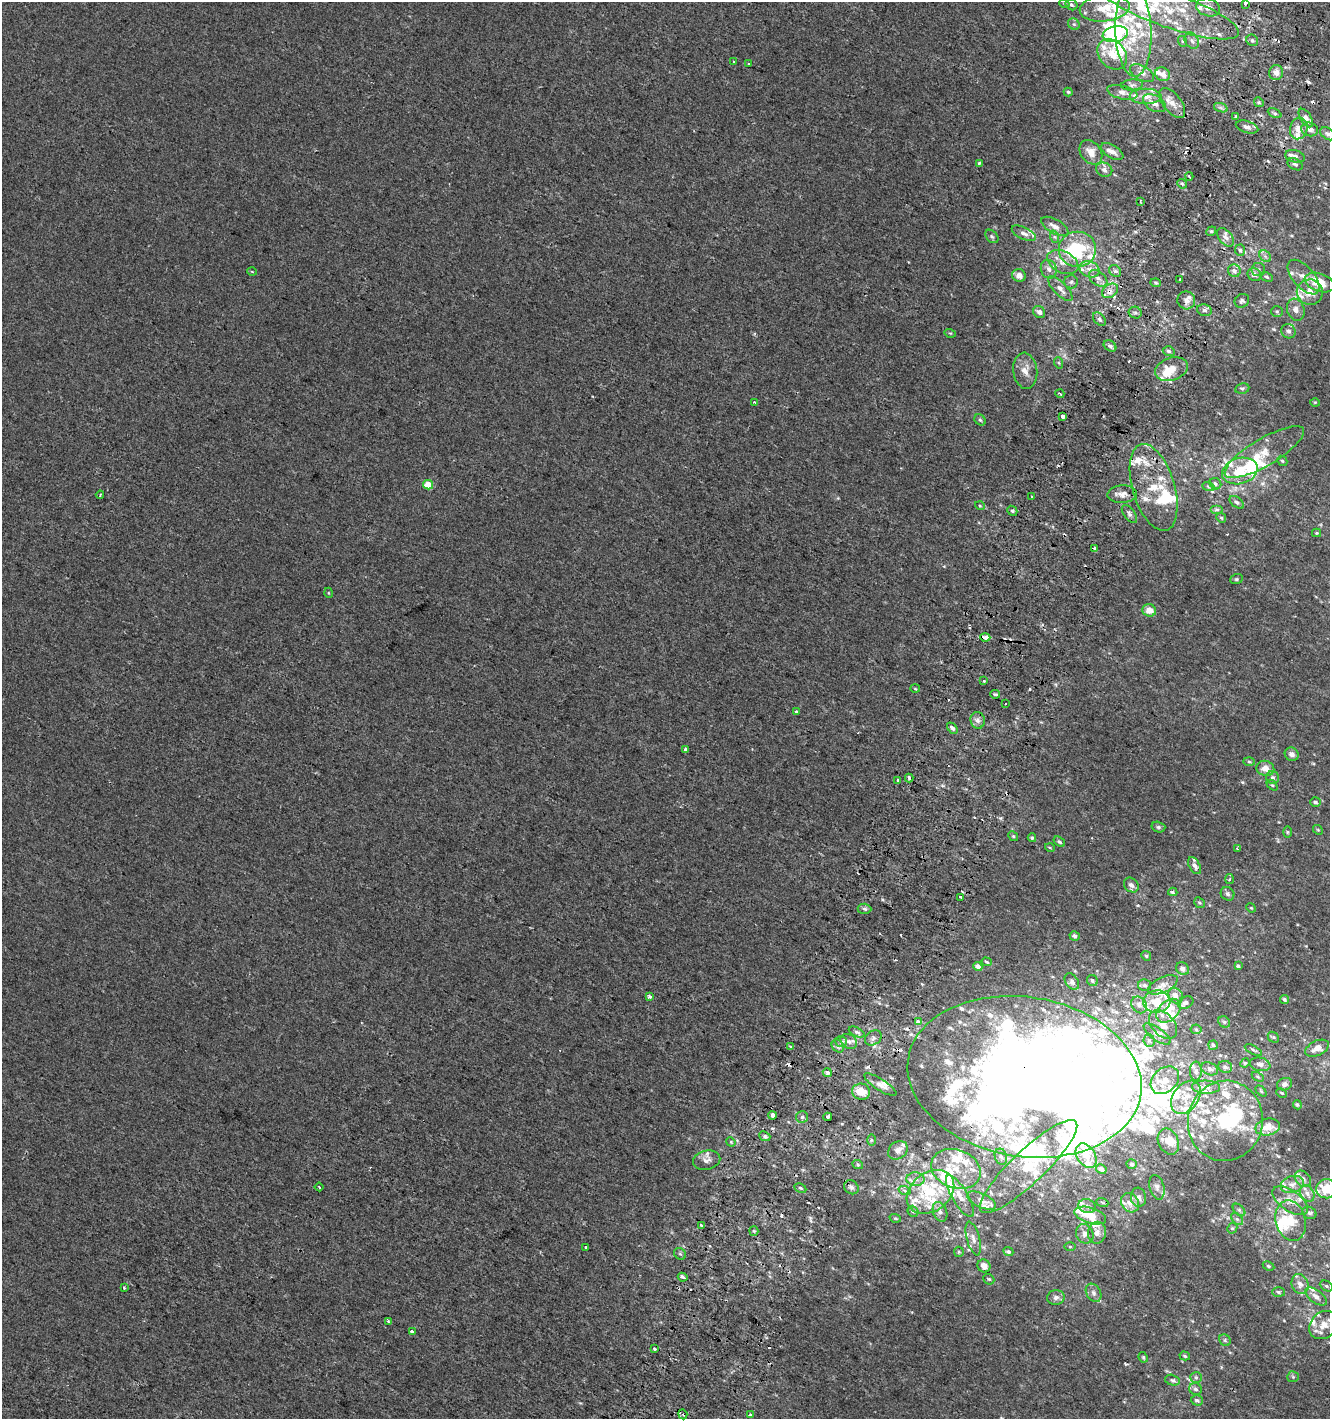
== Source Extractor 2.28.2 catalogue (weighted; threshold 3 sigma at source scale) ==
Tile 10 of 4 x 4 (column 2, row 3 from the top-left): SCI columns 1637-2964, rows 1437-2853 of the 5865 x 5714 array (HDU 1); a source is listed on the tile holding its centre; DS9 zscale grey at full resolution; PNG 1332 x 1421 px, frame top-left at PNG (2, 2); each listed source drawn as its Kron ellipse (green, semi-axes under 4 px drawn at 4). Shown black and unused: <1% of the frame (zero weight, under 2 of 3 exposures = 2% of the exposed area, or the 3 px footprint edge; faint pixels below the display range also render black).
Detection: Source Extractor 2.28.2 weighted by HDU 2 'WHT'; one run over the whole footprint, this tile lists its part. Background 3.61e-04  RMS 0.0028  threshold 0.0125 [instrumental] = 3 sigma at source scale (4.5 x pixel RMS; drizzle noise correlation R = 1.50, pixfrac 1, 0.0396/0.0396 arcsec/px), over >= 5 px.
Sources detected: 428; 17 inside a brighter object's white glare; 26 cosmic-ray / hot-pixel residue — neither listed nor drawn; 109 inside a brighter listed object's ellipse — not listed separately; the other 276 listed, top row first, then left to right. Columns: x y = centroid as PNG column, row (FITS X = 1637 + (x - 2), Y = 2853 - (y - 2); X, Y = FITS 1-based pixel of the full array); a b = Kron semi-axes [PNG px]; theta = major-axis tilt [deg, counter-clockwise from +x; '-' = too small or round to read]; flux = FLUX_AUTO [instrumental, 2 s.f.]
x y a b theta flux
1064 3 5 3 - 0.32
1246 3 4 3 - 2.9
1071 5 6 5 - 0.53
1208 7 12 8 -16 2
1105 8 25 13 7 6
1168 10 74 17 -19 19
1074 24 6 5 - 0.49
1133 31 45 18 -88 15
1115 34 13 8 11 17
1252 40 6 5 - 0.53
1182 41 5 3 - 0.31
1192 41 8 6 -56 0.95
1112 54 17 13 -49 4.8
734 62 3 2 - 0.32
748 63 3 3 - 0.3
1142 73 13 7 -30 1.6
1276 73 7 7 - 1.7
1163 74 8 6 -27 1.8
1132 85 11 5 4 0.85
1068 92 4 4 - 0.38
1122 92 15 6 -14 1.6
1146 96 16 7 0 2.5
1259 102 5 4 - 0.39
1154 103 12 7 -31 2
1172 103 18 9 -51 2.7
1221 108 7 4 -19 0.61
1275 113 7 4 -26 0.43
1236 116 3 3 - 0.63
1306 118 10 5 -57 2
1247 127 11 5 -18 1.1
1299 129 11 8 75 2.4
1310 129 8 6 -14 1.4
1327 134 8 5 -39 0.62
1112 151 12 6 -31 1.8
1091 152 13 10 -52 2.8
1295 156 10 6 -14 1.2
979 163 3 3 - 0.45
1295 164 8 5 -28 0.59
1104 170 8 7 - 1.1
1189 177 4 3 - 0.33
1182 184 5 4 - 0.44
1140 201 4 2 - 0.41
1055 226 15 7 -30 1.9
1211 231 5 4 - 0.42
1024 233 13 6 -26 1.4
992 236 8 5 -47 0.58
1055 237 6 4 -70 0.41
1226 237 11 6 -51 1.3
1077 249 18 17 - 14
1240 250 6 5 - 0.59
1265 256 6 5 - 0.61
1063 262 16 10 -27 3.1
1049 269 9 7 -71 1.3
1090 269 10 7 -22 1.8
1258 270 7 6 - 0.76
252 271 5 3 - 0.27
1115 271 6 5 - 0.65
1234 271 6 6 - 0.91
1019 275 7 6 - 1.8
1254 275 7 6 - 1.2
1267 277 6 4 -28 0.47
1304 277 21 10 -49 3.3
1098 278 10 6 -37 1.3
1180 280 3 3 - 0.96
1071 282 7 6 - 0.69
1319 282 15 9 -20 6.4
1156 283 5 3 - 0.38
1060 289 16 6 -46 2
1110 291 9 6 36 1.9
1310 292 13 12 - 3.4
1186 300 9 8 - 1.6
1242 301 7 6 - 0.73
1204 310 7 5 -14 0.8
1296 310 11 8 -72 1.6
1277 311 6 5 - 0.49
1039 312 6 5 - 1.2
1135 313 6 5 - 0.58
1099 319 8 5 -50 0.72
1288 331 7 7 - 0.93
950 333 6 3 -17 0.28
1110 346 7 5 -35 0.78
1169 351 6 5 - 0.58
1059 363 6 3 -70 0.33
1171 369 17 11 18 5
1025 371 18 12 -83 2.8
1242 388 7 5 10 0.52
1060 394 4 2 - 0.3
755 402 3 2 - 0.36
1315 402 5 3 - 0.25
1063 416 4 3 - 6.6
980 420 6 5 - 0.48
1264 452 45 13 31 6.9
1282 461 5 4 - 0.43
1240 471 18 13 17 8.2
1215 484 6 5 - 0.69
428 485 5 4 - 5.5
1208 486 6 4 -20 0.35
1154 487 45 21 -73 12
1122 494 14 9 3 1.9
100 495 4 3 - 0.38
1031 497 3 2 - 0.41
1237 502 8 5 -36 0.69
980 506 5 3 - 0.25
1217 509 6 4 0 0.49
1012 511 5 4 - 0.52
1129 514 10 5 -53 0.95
1221 518 5 4 - 0.37
1317 533 4 4 - 0.31
1095 548 3 3 - 2.5
1236 579 6 5 - 0.47
329 593 5 3 - 0.21
1149 610 7 6 - 2.6
985 637 5 3 - 4.4
983 681 3 3 - 1.1
915 689 5 3 - 0.27
995 694 5 3 - 0.47
1005 704 3 2 - 0.53
796 711 3 3 - 0.31
978 720 8 7 - 1.4
952 728 6 4 -46 0.88
685 749 4 3 - 2
1292 754 7 6 - 1.3
1249 762 6 4 -2 0.38
1265 768 9 7 -14 2.3
1272 777 6 6 - 0.69
909 778 4 3 - 1.2
898 780 3 3 - 0.35
1272 785 6 4 -44 0.37
1316 802 5 4 - 0.58
1158 827 7 5 -15 0.53
1318 830 5 4 - 0.33
1287 832 6 4 -89 0.33
1013 836 5 4 - 0.35
1032 838 4 3 - 0.44
1059 842 6 4 -37 0.49
1050 848 5 3 - 0.24
1238 849 3 3 - 0.54
1195 866 9 5 -59 1.1
1229 879 5 3 - 0.33
1131 885 8 6 -45 1.1
1173 892 4 3 - 0.74
1227 894 7 6 - 0.74
961 897 4 3 - 1.7
1199 903 6 5 - 0.42
1251 908 5 4 - 0.27
864 909 7 5 -3 0.64
1075 936 5 5 - 0.91
1146 956 5 4 - 0.37
987 962 5 3 - 0.36
1238 966 4 3 - 0.5
978 967 4 4 - 1.7
1183 969 7 6 - 1.4
1072 981 9 6 -56 0.86
1092 981 6 5 - 0.55
1145 985 6 5 - 0.64
1163 985 16 7 25 1.7
1175 996 8 7 - 1.6
649 997 3 3 - 4.2
1284 999 4 3 - 0.51
1157 1002 13 11 5 4.9
1185 1003 8 6 24 0.95
1139 1005 9 7 -54 1.2
1168 1011 14 9 43 3.8
918 1022 4 3 - 2.4
1224 1022 6 5 - 0.5
1163 1024 17 11 -47 2.8
1196 1029 5 5 - 0.39
857 1032 8 4 -25 0.68
1157 1034 16 6 -35 1.4
1273 1037 6 4 -42 0.43
873 1038 9 7 37 0.95
841 1041 6 5 - 1.1
849 1041 9 7 -34 1.3
1149 1041 6 5 - 0.64
1213 1045 5 4 - 0.45
790 1046 4 3 - 0.33
838 1046 7 5 -50 0.71
1317 1048 12 7 25 2.5
1253 1050 9 4 -28 0.61
1245 1063 5 4 - 0.32
1260 1064 10 6 -10 1.1
1225 1067 7 6 - 0.73
1210 1069 9 6 -23 0.8
1196 1071 9 6 89 0.86
827 1072 4 3 - 1.3
1024 1077 118 80 -9 660
1258 1077 6 4 -31 0.42
1165 1080 16 12 43 3.7
1285 1084 8 6 19 0.96
880 1085 19 5 -33 1.7
1206 1087 14 6 -2 1.6
1261 1091 6 4 -46 0.4
861 1092 9 8 - 4
1282 1093 5 3 - 0.33
1186 1097 18 12 54 4.5
1297 1105 5 4 - 0.41
772 1115 4 3 - 1.3
802 1117 6 6 - 0.65
828 1117 4 3 - 2.8
1225 1121 40 37 79 27
1268 1127 12 8 13 3.4
765 1136 6 4 -23 0.53
871 1140 6 4 -90 0.41
1168 1141 13 10 -65 3.4
731 1142 5 4 - 0.31
898 1150 10 8 37 1.5
1086 1156 13 9 -58 2.3
1001 1157 8 6 -72 0.94
707 1160 14 9 12 1.5
1132 1164 5 4 - 0.49
858 1165 5 3 - 0.33
1029 1166 65 16 44 13
956 1169 25 19 -20 8
1101 1169 5 4 - 0.65
916 1179 9 7 -1 1.3
1303 1179 9 7 -45 1.2
1292 1184 12 8 19 1.8
319 1187 4 2 - 0.28
851 1187 8 6 -38 0.88
1157 1187 12 7 -74 1.1
800 1188 6 4 -27 0.44
1327 1189 11 9 1 6.4
905 1191 6 4 -20 0.52
930 1192 26 19 37 12
1307 1193 8 6 -60 1.2
960 1196 24 7 -59 3
1138 1197 9 7 -83 1.3
981 1200 16 7 -25 2
1290 1201 20 10 -34 3.6
1102 1202 6 3 -19 0.33
1130 1203 10 8 -56 2
1087 1206 9 7 -17 1.1
1239 1210 7 4 -45 0.58
913 1211 6 5 - 0.54
940 1212 10 6 -69 1.3
1309 1213 7 5 -25 0.67
1090 1216 16 7 -17 5.4
895 1218 6 3 -18 0.28
1237 1219 7 4 -44 0.6
1291 1221 20 15 -76 5.3
701 1225 3 2 - 0.84
1232 1228 5 5 - 0.41
754 1231 5 4 - 0.36
1097 1233 11 9 79 1.8
1085 1234 10 8 -59 1.6
973 1238 17 6 -75 1.6
1070 1247 5 3 - 0.28
586 1248 3 3 - 0.76
1008 1251 5 4 - 0.48
959 1252 5 5 - 0.36
680 1254 6 5 - 0.53
984 1266 7 6 - 1.7
1268 1266 6 4 -28 0.41
683 1277 5 3 - 2.7
989 1279 6 4 -42 0.4
1300 1284 10 8 -66 1.8
1326 1286 7 5 -28 0.54
124 1288 4 3 - 0.29
1278 1292 6 5 - 0.48
1094 1293 10 7 -59 1.2
1316 1296 13 6 -35 1.8
1056 1297 9 7 8 1.1
388 1322 4 3 - 0.67
1324 1325 16 12 40 3.4
412 1332 3 3 - 2.2
1225 1340 6 5 - 0.53
654 1349 3 3 - 1.3
1185 1356 5 4 - 0.4
1143 1357 5 4 - 0.36
1293 1377 6 5 - 0.45
1196 1378 6 5 - 0.55
1172 1380 7 5 -16 0.61
1196 1389 6 6 - 0.77
1197 1400 6 5 - 0.62
683 1414 5 4 - 0.53
750 1415 3 3 - 0.85
Overlapping masked pixels (flux is a lower limit): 5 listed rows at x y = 1299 129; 1110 291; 1154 487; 985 637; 1024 1077
Isophote crosses this tile's border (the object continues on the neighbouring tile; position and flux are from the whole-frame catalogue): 5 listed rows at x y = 1246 3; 1208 7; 1317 1048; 1327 1189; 1324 1325
Unlisted compact peaks at least as high as the median listed source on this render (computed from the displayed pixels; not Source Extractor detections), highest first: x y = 1242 782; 1126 1364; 882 899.